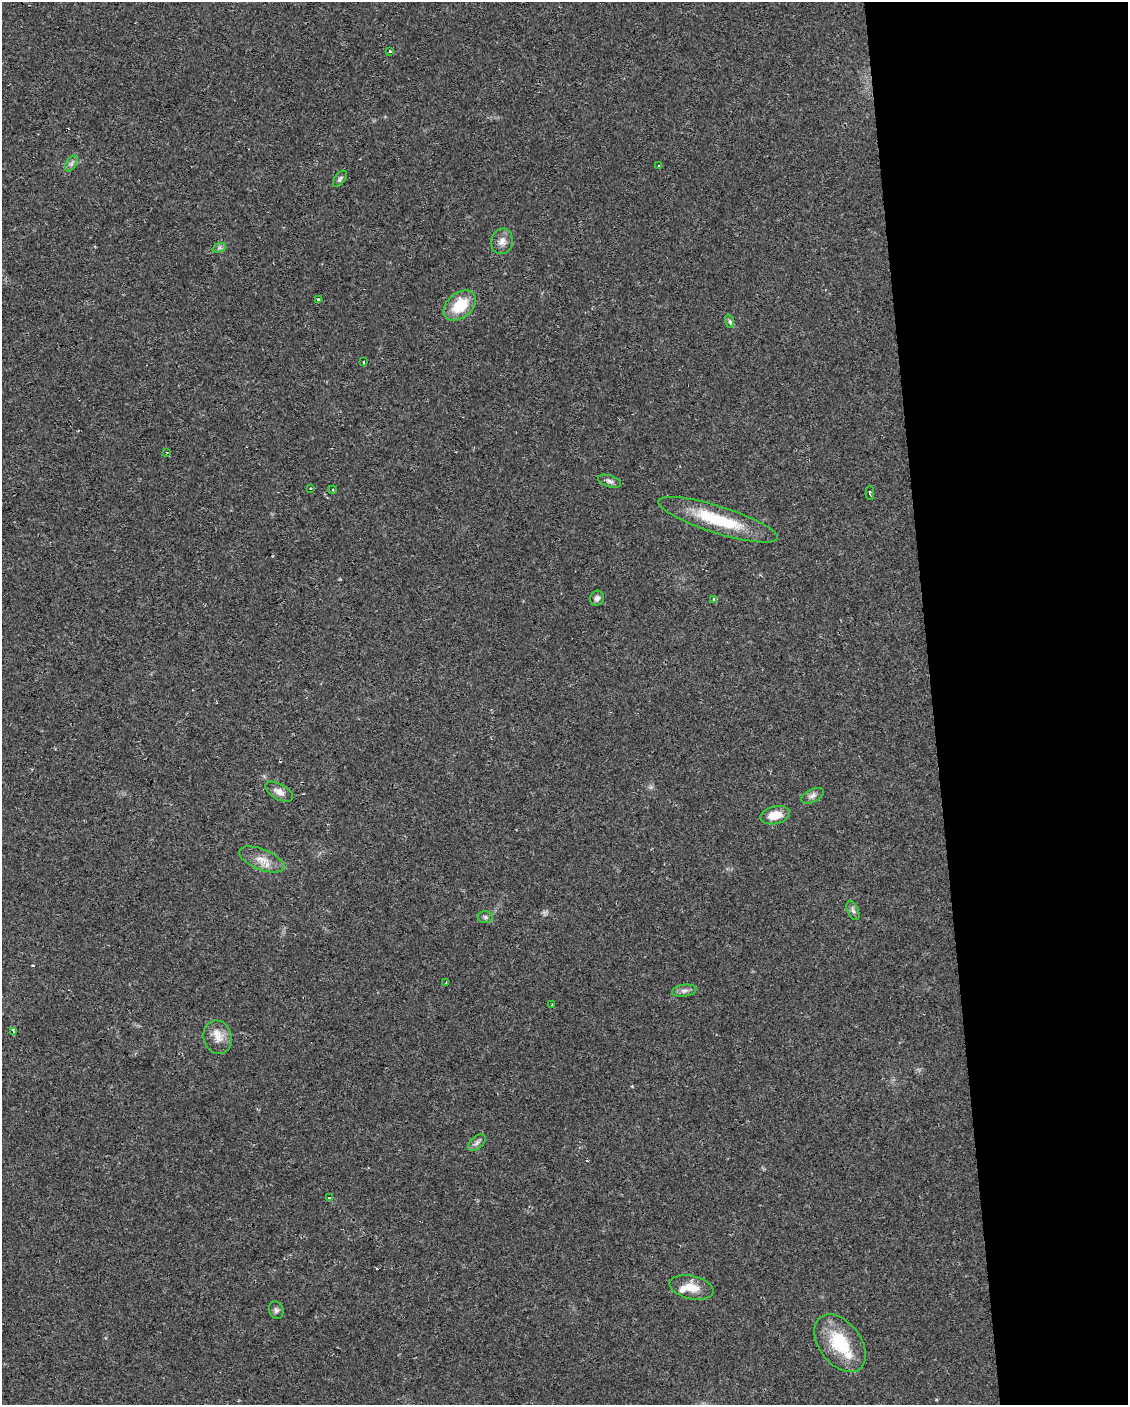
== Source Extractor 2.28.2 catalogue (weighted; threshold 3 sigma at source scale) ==
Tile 8 of 4 x 3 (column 4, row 2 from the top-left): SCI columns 3381-4506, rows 1406-2808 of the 4506 x 4253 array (HDU 1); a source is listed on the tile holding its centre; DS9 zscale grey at full resolution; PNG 1130 x 1407 px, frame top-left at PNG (2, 2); each listed source drawn as its Kron ellipse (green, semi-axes under 4 px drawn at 4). Shown black and unused: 17% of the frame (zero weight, under 2 of 3 exposures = <1% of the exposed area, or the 3 px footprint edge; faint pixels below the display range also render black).
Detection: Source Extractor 2.28.2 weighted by HDU 2 'WHT'; one run over the whole footprint, this tile lists its part. Background 0.0242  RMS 0.0032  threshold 0.0142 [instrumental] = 3 sigma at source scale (4.5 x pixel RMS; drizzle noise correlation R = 1.50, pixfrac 1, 0.0396/0.0396 arcsec/px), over >= 5 px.
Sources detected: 41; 4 cosmic-ray / hot-pixel residue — neither listed nor drawn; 3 inside a brighter listed object's ellipse — not listed separately; the other 34 listed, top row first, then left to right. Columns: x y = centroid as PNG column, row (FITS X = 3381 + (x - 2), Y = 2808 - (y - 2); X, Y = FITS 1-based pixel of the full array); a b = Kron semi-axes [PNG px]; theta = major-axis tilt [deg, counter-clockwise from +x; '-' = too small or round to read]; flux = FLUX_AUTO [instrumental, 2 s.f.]
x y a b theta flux
390 51 3 3 - 0.63
71 164 9 5 59 0.86
659 165 3 3 - 0.71
340 179 9 5 54 0.69
502 241 13 11 72 2.2
219 248 7 4 18 0.63
318 300 3 3 - 18
460 306 18 12 38 9.4
729 321 7 4 -70 0.64
364 362 3 2 - 0.51
167 452 3 2 - 0.36
609 481 12 5 -18 1
310 488 3 3 - 0.76
333 490 4 4 - 0.37
870 493 7 3 -89 0.54
718 520 62 13 -17 18
597 598 7 6 - 0.95
714 599 4 3 - 2.4
279 792 15 7 -28 2
812 796 12 6 26 1.2
775 815 15 9 12 5
262 859 24 10 -21 3.9
853 910 10 5 -65 0.87
485 917 7 6 - 0.8
446 982 4 3 - 0.28
684 991 12 6 8 1.3
552 1004 3 2 - 0.36
14 1031 3 3 - 130
218 1037 17 14 -73 3.8
477 1143 10 6 43 1.1
330 1197 3 3 - 1.2
692 1287 22 11 -13 4.6
276 1310 9 7 -73 0.89
840 1343 32 21 -53 15